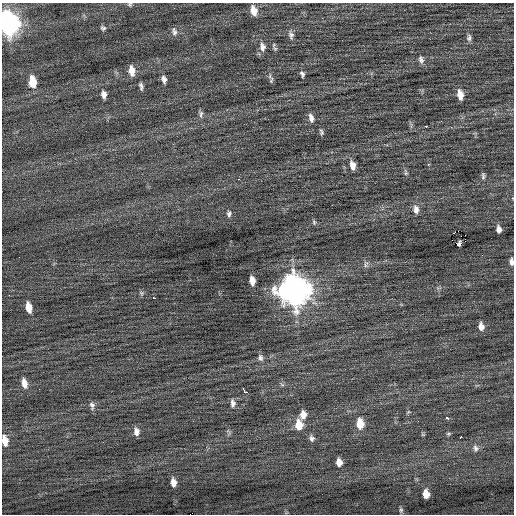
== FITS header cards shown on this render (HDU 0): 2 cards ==
NAXIS1  =                  512 / Axis length
NAXIS2  =                  512 / Axis length

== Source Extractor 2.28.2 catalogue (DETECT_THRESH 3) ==
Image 512 x 512 px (HDU 0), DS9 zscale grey, 1 PNG px = 1 image px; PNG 516 x 516 px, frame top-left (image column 1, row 512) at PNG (2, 3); no overlay
Background 0.0602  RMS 0.71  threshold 2.14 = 3 sigma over >= 5 px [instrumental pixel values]
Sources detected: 63; all 63 listed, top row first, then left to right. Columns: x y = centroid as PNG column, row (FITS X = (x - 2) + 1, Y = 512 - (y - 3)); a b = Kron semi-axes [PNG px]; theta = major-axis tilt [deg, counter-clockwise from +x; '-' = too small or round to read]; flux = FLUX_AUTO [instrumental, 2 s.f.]
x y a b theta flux
130 4 6 6 - 88
254 11 11 7 -77 490
8 23 13 8 -79 26000
103 28 7 6 - 110
174 31 11 7 -74 190
291 35 13 7 -81 210
469 38 10 7 83 160
262 47 12 8 -79 300
275 48 8 5 -44 97
421 60 11 7 -76 190
132 71 11 7 -82 480
302 74 8 5 -67 130
164 79 9 6 -75 200
271 80 9 5 77 100
32 82 11 7 -83 1000
141 86 9 5 -79 140
104 94 9 6 -80 240
460 95 10 6 -81 470
201 114 10 5 89 140
311 118 11 6 -75 240
441 121 2 2 - 160
426 126 3 2 - 230
321 132 8 5 -73 110
352 165 11 7 -77 360
406 173 9 4 -74 99
483 176 9 5 -90 110
238 179 3 2 - 30
416 209 12 8 -83 290
229 214 8 6 87 130
314 222 7 5 -71 86
499 229 7 5 -81 230
465 235 2 2 - 5800
458 244 5 3 - 350
511 262 7 4 -87 190
366 264 10 6 -86 150
252 281 8 5 -81 460
294 290 13 11 -77 65000
141 293 7 5 -22 96
154 298 3 2 - 160
28 307 10 5 -77 610
481 326 9 6 -82 310
260 358 10 7 -83 190
24 383 12 6 -79 410
282 385 7 4 -3 87
245 391 7 4 -49 530
233 403 11 7 -88 230
92 406 11 6 -81 170
408 412 6 4 44 57
303 414 10 8 84 380
448 418 3 3 - 300
360 424 10 7 -86 850
299 425 11 8 -86 800
136 432 9 6 -82 260
449 434 6 5 - 71
423 435 6 4 0 56
461 437 3 2 - 270
312 438 8 7 - 170
5 441 11 6 -81 510
476 448 10 8 -72 210
339 462 7 5 -80 360
173 482 8 5 -83 340
426 494 7 5 -83 520
401 510 7 4 -81 83
At the frame edge (FLAGS 8, measured only in part): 4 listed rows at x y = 130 4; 8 23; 511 262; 5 441